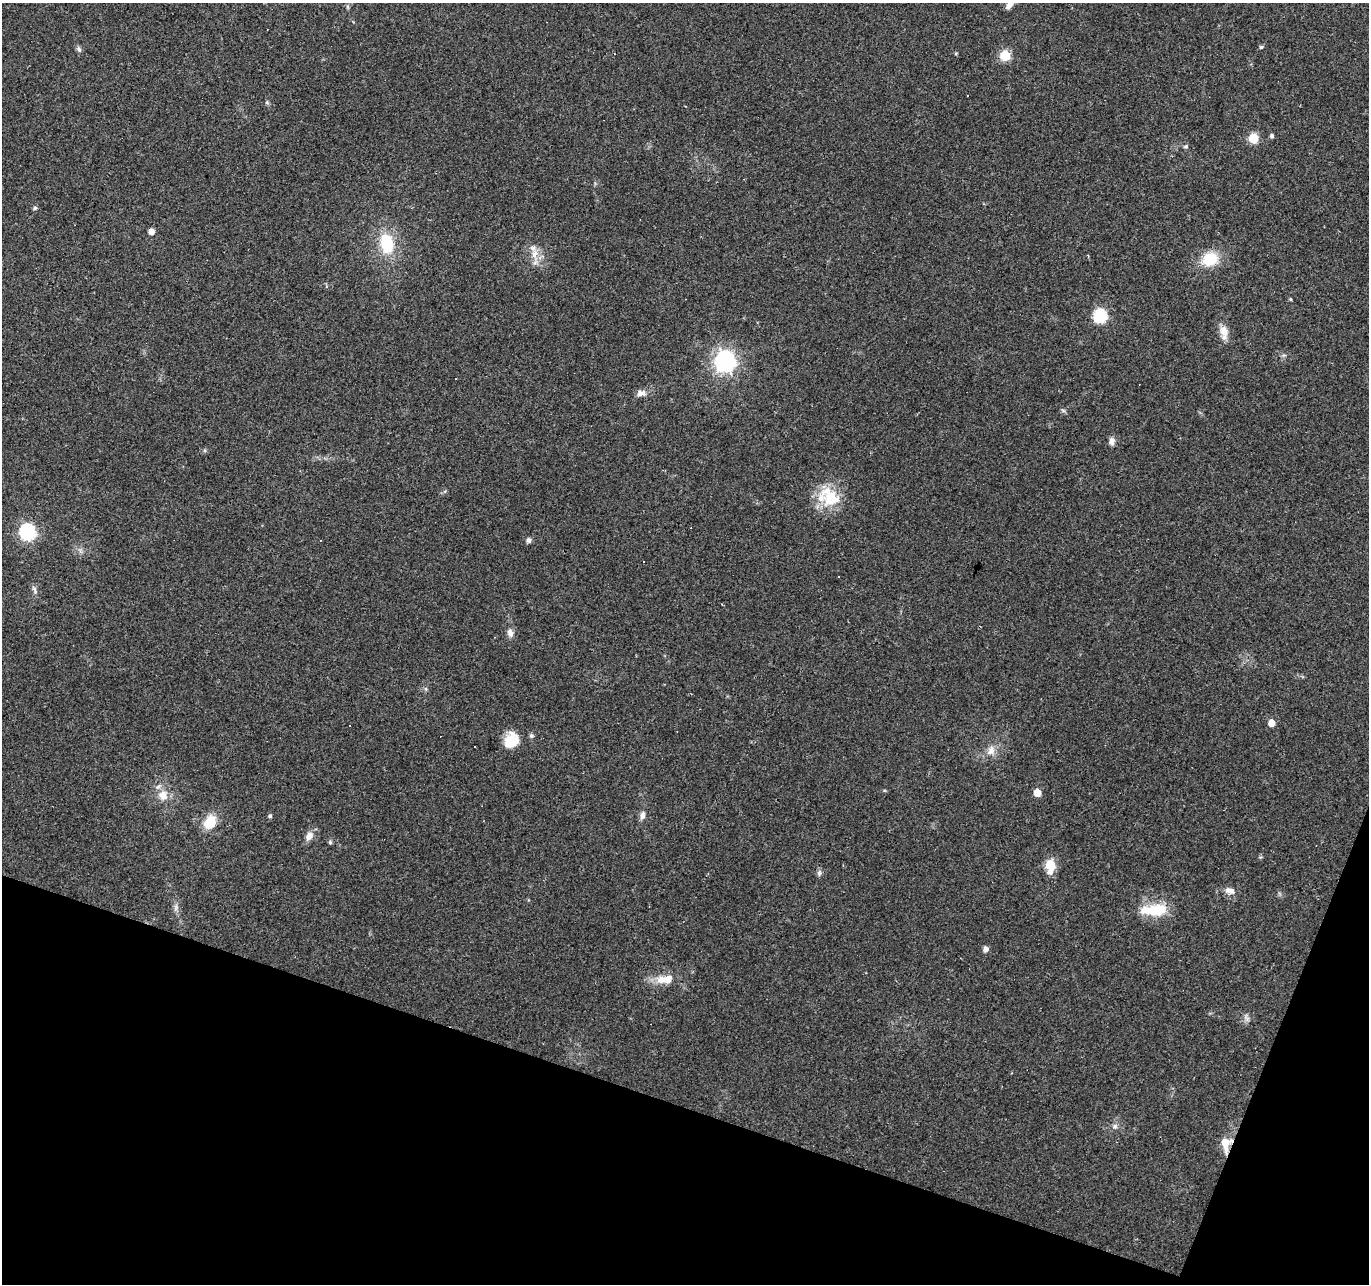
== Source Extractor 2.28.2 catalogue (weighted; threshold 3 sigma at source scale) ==
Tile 15 of 4 x 4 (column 3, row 4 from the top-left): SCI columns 2733-4099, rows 210-1491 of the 5469 x 5613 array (HDU 1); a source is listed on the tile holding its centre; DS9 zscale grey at full resolution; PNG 1371 x 1286 px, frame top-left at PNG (2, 3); no overlay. Shown black and unused: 17% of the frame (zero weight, under 2 of 3 exposures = <1% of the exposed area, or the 3 px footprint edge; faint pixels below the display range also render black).
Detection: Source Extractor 2.28.2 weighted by HDU 2 'WHT'; one run over the whole footprint, this tile lists its part. Background 0.0349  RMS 0.004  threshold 0.018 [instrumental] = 3 sigma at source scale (4.5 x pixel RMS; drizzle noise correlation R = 1.50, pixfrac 1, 0.0396/0.0396 arcsec/px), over >= 5 px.
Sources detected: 63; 7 cosmic-ray / hot-pixel residue — not listed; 7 inside a brighter listed object's ellipse — not listed separately; the other 49 listed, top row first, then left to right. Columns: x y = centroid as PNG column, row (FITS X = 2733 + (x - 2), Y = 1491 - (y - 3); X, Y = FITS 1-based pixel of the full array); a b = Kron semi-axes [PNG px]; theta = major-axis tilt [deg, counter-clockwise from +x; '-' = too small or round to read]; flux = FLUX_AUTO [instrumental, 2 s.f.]
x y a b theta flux
1009 5 12 6 52 2.5
348 7 6 4 -89 0.6
1261 47 5 5 - 0.58
79 49 9 6 -62 1.1
956 53 5 3 - 0.37
1005 56 6 6 - 23
267 102 6 5 - 0.61
1272 136 5 5 - 0.84
1253 138 6 5 - 20
1186 146 6 5 - 0.78
35 208 6 5 - 0.77
151 231 5 5 - 3.1
387 244 18 12 -79 19
535 254 19 10 -88 5
1210 259 16 13 17 15
1290 299 5 3 - 0.39
1100 316 7 6 - 56
1224 330 15 11 -71 3.9
725 361 8 8 - 230
641 393 14 8 -1 2.4
1063 410 7 4 -36 0.68
1112 441 10 7 -85 2.1
829 496 23 13 27 9.1
27 532 7 7 - 100
529 540 6 6 - 1.4
34 590 14 5 -71 1.4
510 633 10 7 -76 2.2
1271 723 6 5 - 4.6
531 736 6 6 - 0.83
511 740 18 14 56 9.3
991 751 15 11 66 3.9
1037 793 5 5 - 7.3
163 795 12 12 - 4.8
642 815 11 6 82 1.9
270 816 5 5 - 0.65
210 822 16 12 58 9.4
309 836 11 8 59 3.1
330 842 5 5 - 0.63
1050 865 6 6 - 21
1050 872 8 6 10 2
819 873 9 6 81 1.1
1230 891 14 8 -17 2.7
176 907 10 6 87 1.6
1157 910 27 16 8 13
986 949 7 6 - 1.6
661 980 13 11 -8 4.9
1246 1018 13 6 -65 1.6
1115 1126 8 7 - 1.5
1226 1144 20 12 86 6.6
Overlapping masked pixels (flux is a lower limit): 1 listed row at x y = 1226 1144
Isophote crosses this tile's border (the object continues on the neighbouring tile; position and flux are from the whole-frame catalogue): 1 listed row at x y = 1009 5